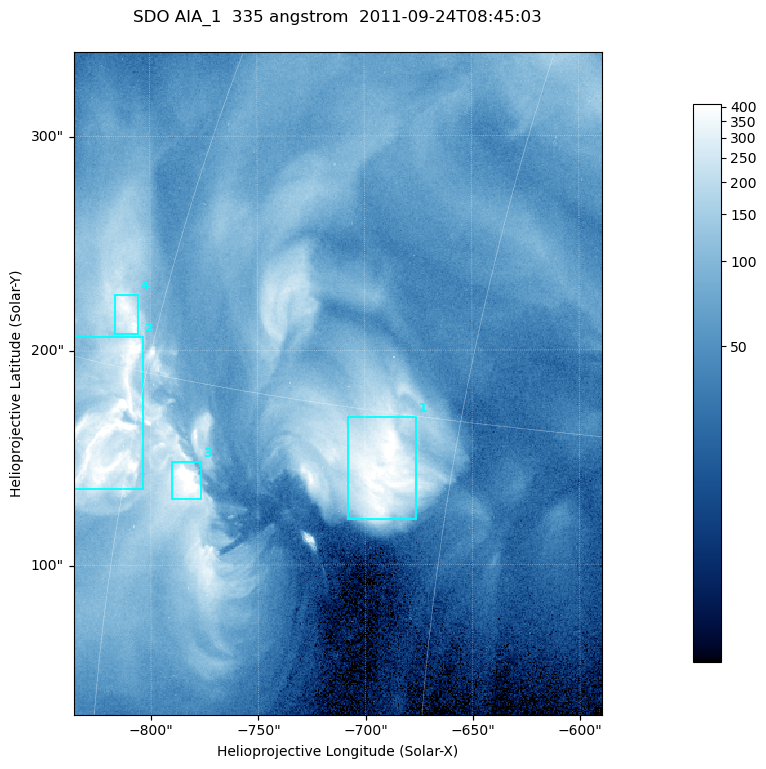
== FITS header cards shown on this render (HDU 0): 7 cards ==
TELESCOP= 'SDO     '           /
INSTRUME= 'AIA_1   '           /
WAVELNTH=                  335 /
WAVEUNIT= 'angstrom'           /
DATE-OBS= '2011-09-24T08:45:03.62' /
CTYPE1  = 'HPLN-TAN'           /
CTYPE2  = 'HPLT-TAN'           /

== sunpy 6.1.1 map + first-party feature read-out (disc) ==
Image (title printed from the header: SDO AIA_1  335 angstrom  2011-09-24T08:45:03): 410 x 514 px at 0.601 arcsec/px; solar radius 956 arcsec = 1592 px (partial field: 2.6% of the solar disc is inside the frame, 100% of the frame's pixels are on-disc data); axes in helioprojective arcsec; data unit not stated in the header (colour bar unlabelled)
Pointing: header CRPIX1/2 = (2042.06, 2043.86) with CRVAL1/2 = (0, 0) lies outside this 410 x 514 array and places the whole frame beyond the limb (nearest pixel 1.41 R_sun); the SolarSoft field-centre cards XCEN/YCEN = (-712.6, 184.6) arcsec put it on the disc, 1315 arcsec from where CRPIX/CRVAL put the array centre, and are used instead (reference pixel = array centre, CRVAL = XCEN/YCEN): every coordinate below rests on XCEN/YCEN
Orientation: roll -0.142 deg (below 1 deg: not rotated)
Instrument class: DISC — disc imager (sunpy class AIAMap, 335 A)
Bright regions (active regions / flare kernels): reference = the on-disc median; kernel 3 px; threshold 5 sigma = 212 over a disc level ~62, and >= 1.15x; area >= 210 px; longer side >= 5 px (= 3 arcsec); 4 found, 4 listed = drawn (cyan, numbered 1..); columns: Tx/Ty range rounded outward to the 2 arcsec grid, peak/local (2 s.f.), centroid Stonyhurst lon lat
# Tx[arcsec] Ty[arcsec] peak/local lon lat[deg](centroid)
1 -708..-676 120..170 8.7 -48 +13
2 -836..-802 134..208 9.9 -61 +13
3 -790..-776 130..148 11 -57 +12
4 -818..-804 206..228 6.4 -62 +16